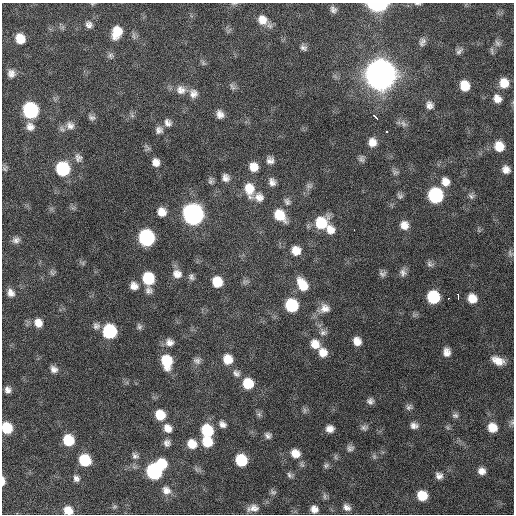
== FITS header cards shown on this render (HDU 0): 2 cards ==
NAXIS1  =                  512 / Axis length
NAXIS2  =                  512 / Axis length

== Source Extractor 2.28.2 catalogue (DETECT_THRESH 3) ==
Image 512 x 512 px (HDU 0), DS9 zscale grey, 1 PNG px = 1 image px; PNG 516 x 516 px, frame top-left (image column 1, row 512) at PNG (2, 3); no overlay
Background 128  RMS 12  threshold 36.3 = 3 sigma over >= 5 px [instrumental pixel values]
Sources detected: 149; all 149 listed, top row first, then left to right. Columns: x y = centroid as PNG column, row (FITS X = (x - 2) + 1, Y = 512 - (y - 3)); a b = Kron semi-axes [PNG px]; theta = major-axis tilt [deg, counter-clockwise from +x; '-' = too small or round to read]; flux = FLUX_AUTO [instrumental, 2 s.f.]
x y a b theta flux
234 4 8 4 8 1.2e+03
378 4 11 6 1 1.3e+05
417 4 9 3 0 1.3e+03
333 9 9 7 -64 3.4e+03
262 20 14 11 -43 9.9e+03
89 25 9 8 - 3.4e+03
117 32 11 8 70 1.7e+04
20 39 10 9 - 1.4e+04
422 42 11 7 69 3.5e+03
497 43 10 7 -58 3.3e+03
303 47 8 6 -38 2.8e+03
459 51 11 6 44 2.9e+03
492 51 11 4 -72 1.8e+03
111 55 9 8 - 2.5e+03
203 63 8 5 -65 1.6e+03
11 73 10 9 - 5.0e+03
381 74 12 11 - 2.4e+06
504 83 10 10 - 1.2e+04
465 86 10 9 - 1.5e+04
232 87 12 5 -53 2.4e+03
181 90 14 12 -26 8.2e+03
193 94 12 12 - 6.1e+03
497 99 11 9 -50 6.3e+03
429 105 11 10 - 4.8e+03
30 110 10 9 - 1.2e+05
220 114 9 8 - 5.1e+03
132 116 7 4 -2 1.7e+03
92 117 10 7 -26 2.6e+03
375 117 6 3 -51 9.2e+03
168 123 11 9 -61 4.2e+03
403 123 11 7 -48 3.8e+03
70 125 11 10 - 5.0e+03
30 127 11 10 - 5.9e+03
62 129 10 7 -43 2.8e+03
159 130 9 9 - 3.9e+03
387 131 3 3 - 9.6e+03
372 142 10 9 - 7.6e+03
499 146 10 9 - 1.3e+04
78 158 12 9 -73 4.1e+03
362 159 9 7 -73 2.6e+03
270 160 8 8 - 4.0e+03
156 162 8 7 - 5.7e+03
254 167 10 9 - 8.6e+03
5 169 8 7 - 1.8e+03
63 169 10 9 - 6.5e+04
506 170 8 7 - 5.4e+03
395 172 10 6 -5 2.4e+03
226 178 9 9 - 4.4e+03
211 181 8 7 - 2.2e+03
272 182 9 7 -67 4.4e+03
445 182 10 9 - 7.4e+03
309 186 10 7 -2 2.5e+03
249 189 19 12 -80 1.6e+04
435 195 10 10 - 9.7e+04
400 196 8 8 - 2.2e+03
471 196 8 7 - 2.5e+03
259 197 12 11 - 6.3e+03
287 201 10 7 -67 3.0e+03
162 212 9 8 - 8.1e+03
193 214 11 10 - 4.2e+05
280 215 13 9 -46 2.0e+04
321 223 13 12 - 2.8e+04
404 225 9 9 - 7.3e+03
330 230 12 10 -56 8.2e+03
354 230 2 2 - 5.7e+02
147 237 10 9 - 1.3e+05
16 240 10 8 7 3.6e+03
296 251 10 10 - 9.6e+03
510 253 10 6 -60 2.4e+03
430 264 11 7 -21 2.5e+03
403 272 11 8 -88 3.8e+03
52 273 8 6 -41 2.1e+03
177 274 13 11 -25 7.2e+03
382 274 9 7 -10 2.8e+03
191 277 9 7 -71 2.7e+03
148 278 10 9 - 3.6e+04
217 282 9 8 - 1.7e+04
302 284 15 9 -59 1.5e+04
134 286 10 9 - 5.7e+03
149 290 10 9 - 3.7e+03
11 293 10 8 -60 5.0e+03
458 296 6 3 -87 2.3e+04
433 297 9 9 - 4.3e+04
448 298 3 2 - 3.8e+03
472 298 9 9 - 1.1e+04
292 305 10 9 - 4.5e+04
324 308 15 12 20 7.8e+03
38 323 11 10 - 7.9e+03
96 326 10 9 - 3.5e+03
139 326 8 6 -73 2.1e+03
110 331 10 9 - 6.8e+04
323 332 11 8 3 3.8e+03
357 341 9 8 - 7.4e+03
169 342 11 10 - 5.2e+03
315 344 13 11 -47 1.0e+04
323 352 10 10 - 8.9e+03
447 352 9 8 - 5.6e+03
228 359 10 10 - 1.2e+04
167 361 13 10 -81 2.9e+04
197 361 10 9 - 3.5e+03
498 361 13 8 -22 9.2e+03
54 369 9 8 - 4.2e+03
236 373 11 9 -46 4.1e+03
248 383 10 9 - 2.0e+04
8 390 8 7 - 3.8e+03
370 401 8 7 - 3.1e+03
409 407 9 7 22 2.6e+03
304 410 10 4 90 1.8e+03
259 414 8 6 -69 2.1e+03
160 415 9 8 - 1.7e+04
455 415 9 7 -2 2.4e+03
512 423 7 5 70 1.8e+03
222 424 9 8 - 4.0e+03
414 425 10 8 -13 4.1e+03
492 427 9 9 - 1.2e+04
7 428 9 8 - 2.4e+04
168 428 12 10 -49 7.4e+03
364 428 10 8 -3 2.7e+03
330 429 8 8 - 5.4e+03
207 430 11 9 -59 3.4e+04
268 435 7 7 - 2.9e+03
68 440 9 8 - 2.6e+04
207 442 10 9 - 2.0e+04
167 443 8 8 - 3.6e+03
192 444 10 9 - 1.2e+04
350 448 9 8 - 2.9e+03
295 453 11 10 - 9.3e+03
135 456 9 7 -34 2.8e+03
374 456 7 6 - 1.8e+03
335 457 7 4 -71 1.3e+03
85 460 9 8 - 3.4e+04
241 460 9 8 - 3.3e+04
162 464 10 8 -55 2.1e+04
326 465 8 6 27 1.9e+03
154 471 10 9 - 1.3e+05
482 471 8 7 - 5.3e+03
290 475 8 6 -46 2.2e+03
439 476 8 8 - 4.0e+03
76 478 8 7 - 3.4e+03
3 481 9 4 90 4.3e+03
166 490 12 10 -30 6.1e+03
273 492 10 6 -23 2.1e+03
422 495 8 8 - 1.7e+04
324 496 10 4 -85 1.9e+03
114 507 7 4 31 1.2e+03
347 507 9 7 -36 3.9e+03
253 508 16 9 6 6.5e+03
314 509 7 7 - 5.2e+03
68 510 9 8 - 9.6e+03
At the frame edge (FLAGS 8, measured only in part): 8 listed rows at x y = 234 4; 378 4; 417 4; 117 32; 512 423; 7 428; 3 481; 68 510